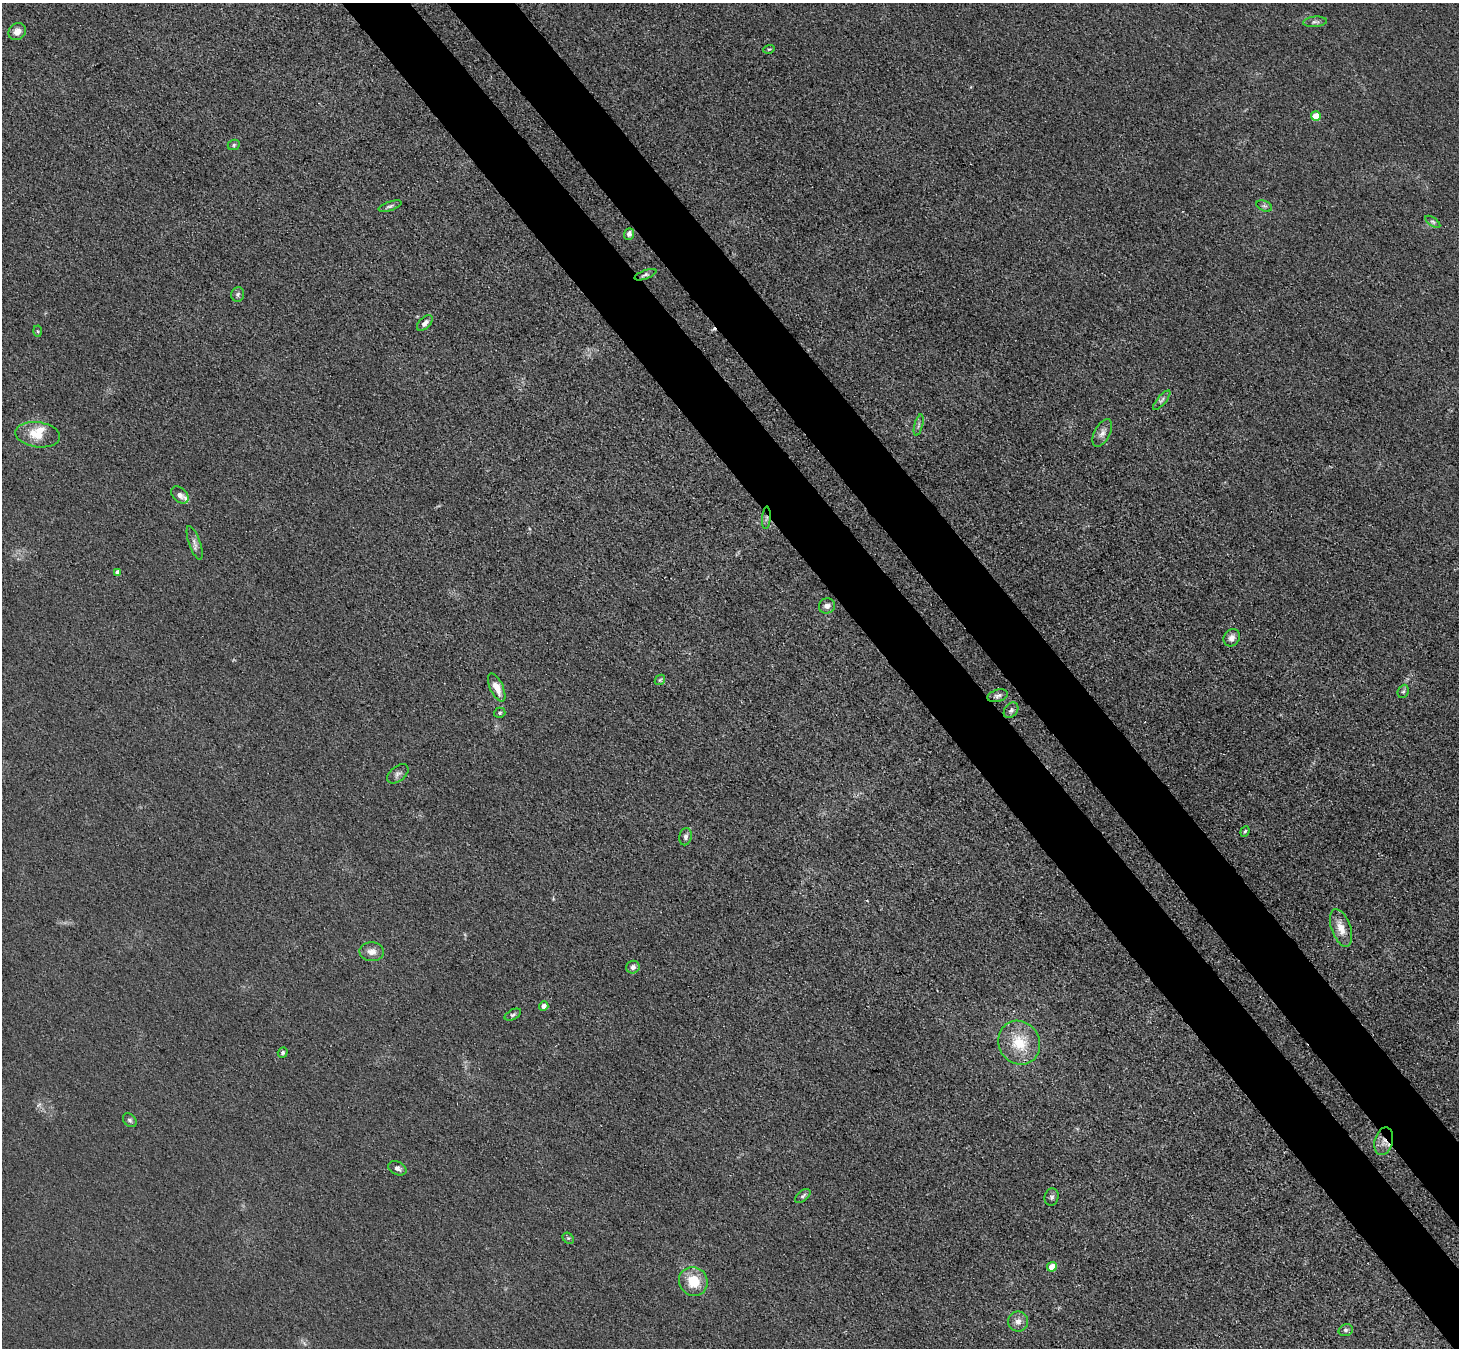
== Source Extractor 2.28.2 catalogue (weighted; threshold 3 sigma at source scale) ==
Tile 6 of 4 x 4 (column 2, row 2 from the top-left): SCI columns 1559-3015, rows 2954-4299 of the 6166 x 6131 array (HDU 1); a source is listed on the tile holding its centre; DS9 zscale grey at full resolution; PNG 1461 x 1350 px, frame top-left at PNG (2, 3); each listed source drawn as its Kron ellipse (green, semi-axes under 4 px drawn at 4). Shown black and unused: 9% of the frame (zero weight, under 3 of 4 exposures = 9% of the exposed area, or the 3 px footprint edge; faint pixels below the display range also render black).
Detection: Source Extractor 2.28.2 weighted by HDU 2 'WHT'; one run over the whole footprint, this tile lists its part. Background 0.0318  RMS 0.0067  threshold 0.0304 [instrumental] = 3 sigma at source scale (4.5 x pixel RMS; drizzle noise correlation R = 1.50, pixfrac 1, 0.05/0.05 arcsec/px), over >= 5 px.
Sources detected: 52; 1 cosmic-ray / hot-pixel residue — neither listed nor drawn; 2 inside a brighter listed object's ellipse — not listed separately; the other 49 listed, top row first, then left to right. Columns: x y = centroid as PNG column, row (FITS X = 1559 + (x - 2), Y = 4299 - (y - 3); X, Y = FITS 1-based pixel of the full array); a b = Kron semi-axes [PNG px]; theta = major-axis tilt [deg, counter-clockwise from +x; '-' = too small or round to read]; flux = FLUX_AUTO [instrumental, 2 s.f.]
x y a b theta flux
1315 22 12 5 5 2
17 32 9 8 - 5.4
769 49 6 3 17 0.79
1316 116 5 5 - 17
234 145 6 5 - 1.1
390 206 12 4 18 1.8
1264 206 8 5 -23 1.8
1433 222 8 4 -35 1.5
629 234 6 5 - 2.6
645 275 11 4 20 1.8
238 294 7 6 - 1.7
425 323 9 5 46 3.2
37 331 5 3 - 0.75
1162 400 12 4 50 2
919 425 11 3 75 1.7
1102 433 15 7 62 4
38 435 22 12 -8 12
180 495 10 7 -46 3.5
766 518 11 4 85 1.9
195 543 17 5 -70 3.4
117 572 4 4 - 3.3
827 606 8 7 - 3.3
1232 638 9 7 58 3.9
660 680 6 4 44 0.92
497 687 15 6 -65 8
1403 691 7 5 66 1.4
998 696 10 6 15 2.1
1011 710 9 6 51 2.1
500 713 6 5 - 1.3
398 774 12 7 39 2.5
1245 831 5 4 - 1.1
685 837 9 6 78 2.3
1341 928 19 9 -71 9.4
372 952 12 9 -3 4.9
633 967 7 6 - 2.7
544 1006 5 4 - 4.1
513 1015 9 5 29 1.5
1019 1043 22 20 -59 22
283 1053 5 4 - 1.4
130 1120 8 6 -44 1.5
1384 1141 14 9 74 6.2
397 1168 10 6 -25 2.6
803 1196 9 5 39 1.7
1052 1197 9 7 74 2.1
568 1238 6 5 - 1.1
1052 1267 5 4 - 13
693 1281 15 14 - 18
1018 1321 10 10 - 4
1346 1330 7 5 16 1.6
Overlapping masked pixels (flux is a lower limit): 2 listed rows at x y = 766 518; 1384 1141